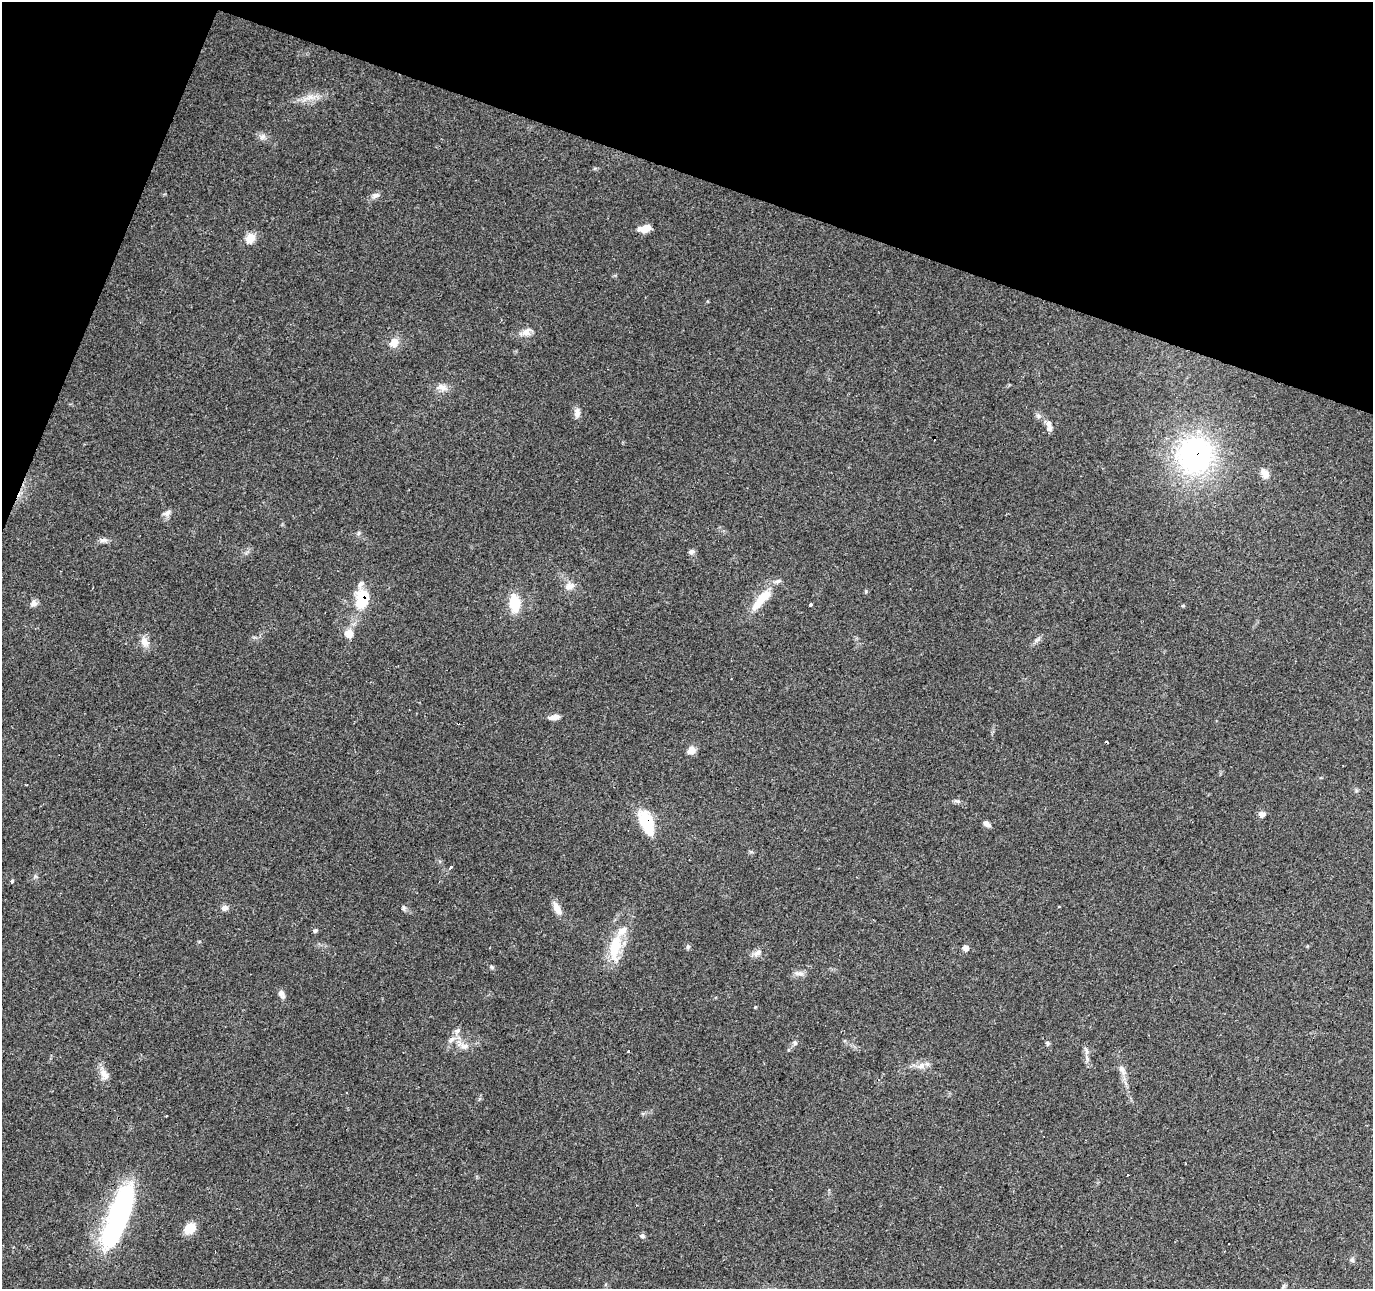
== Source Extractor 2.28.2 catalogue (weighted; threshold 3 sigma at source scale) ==
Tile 2 of 4 x 4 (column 2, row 1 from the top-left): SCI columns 1380-2750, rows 4138-5424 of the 5493 x 5634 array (HDU 1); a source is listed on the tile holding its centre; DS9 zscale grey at full resolution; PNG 1375 x 1291 px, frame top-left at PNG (2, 2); no overlay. Shown black and unused: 17% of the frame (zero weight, under 2 of 3 exposures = <1% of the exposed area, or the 3 px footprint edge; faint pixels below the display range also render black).
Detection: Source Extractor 2.28.2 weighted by HDU 2 'WHT'; one run over the whole footprint, this tile lists its part. Background 0.0634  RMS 0.0049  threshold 0.022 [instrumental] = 3 sigma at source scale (4.5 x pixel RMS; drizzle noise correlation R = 1.50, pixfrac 1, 0.0396/0.0396 arcsec/px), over >= 5 px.
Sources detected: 75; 2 inside a brighter object's white glare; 8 cosmic-ray / hot-pixel residue — not listed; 3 inside a brighter listed object's ellipse — not listed separately; the other 62 listed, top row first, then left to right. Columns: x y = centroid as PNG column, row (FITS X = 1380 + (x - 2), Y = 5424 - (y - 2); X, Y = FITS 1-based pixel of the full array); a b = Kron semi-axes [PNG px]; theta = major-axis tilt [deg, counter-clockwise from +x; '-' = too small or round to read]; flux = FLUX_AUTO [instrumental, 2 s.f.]
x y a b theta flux
309 98 30 8 13 6.2
262 137 9 7 41 2
376 195 12 7 17 2
645 228 15 8 11 4.7
250 238 12 11 - 5.3
526 332 13 10 40 3.6
394 342 14 11 55 4.6
442 387 16 9 -10 3.7
577 412 13 7 86 2.7
1048 423 11 8 -88 2.7
1195 455 37 36 - 98
1264 473 12 8 -55 4.4
167 513 12 7 22 2.2
104 540 11 6 1 1.8
692 552 8 6 21 1.4
777 581 9 5 26 1.4
570 586 11 10 - 3.5
764 596 20 10 35 9.5
362 599 17 12 84 20
34 603 8 7 - 2.5
514 603 20 12 -85 13
810 605 3 3 - 1.9
1183 606 6 4 1 0.5
349 633 11 10 - 4.4
1037 640 8 5 45 1.3
145 642 16 10 -67 3.8
554 717 13 6 8 2.8
1106 742 4 3 - 1.2
691 750 11 9 27 3.2
957 801 10 3 -11 1
1262 814 7 7 - 2.4
646 822 26 12 -70 22
987 824 9 6 -38 2
450 867 4 3 - 3.7
12 881 4 3 - 9.7
1059 906 3 3 - 0.66
225 908 9 8 - 2
404 908 7 5 89 0.92
557 908 17 8 -62 4.2
315 930 6 4 48 0.81
615 947 33 13 81 18
688 947 6 5 - 0.95
965 948 7 6 - 2.4
758 953 13 7 37 2.6
492 967 6 4 -87 0.7
799 973 14 7 -4 2.4
281 993 9 9 - 2
755 1007 4 3 - 0.41
457 1031 9 7 33 1.7
452 1039 16 6 26 2.6
795 1043 7 6 - 1.3
1047 1043 5 5 - 1
465 1046 12 8 1 3
1086 1051 11 5 -75 1.9
921 1066 6 4 52 3.7
1122 1069 15 7 -60 2.9
104 1075 18 10 -51 4.2
167 1116 3 3 - 1.2
120 1203 61 23 57 48
190 1228 14 10 49 7.5
642 1236 7 6 - 1.1
1352 1260 7 6 - 1.2
Overlapping masked pixels (flux is a lower limit): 4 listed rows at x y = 1195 455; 362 599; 646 822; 120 1203
Unlisted compact peaks at least as high as the median listed source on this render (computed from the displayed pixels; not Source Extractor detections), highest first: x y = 866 591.